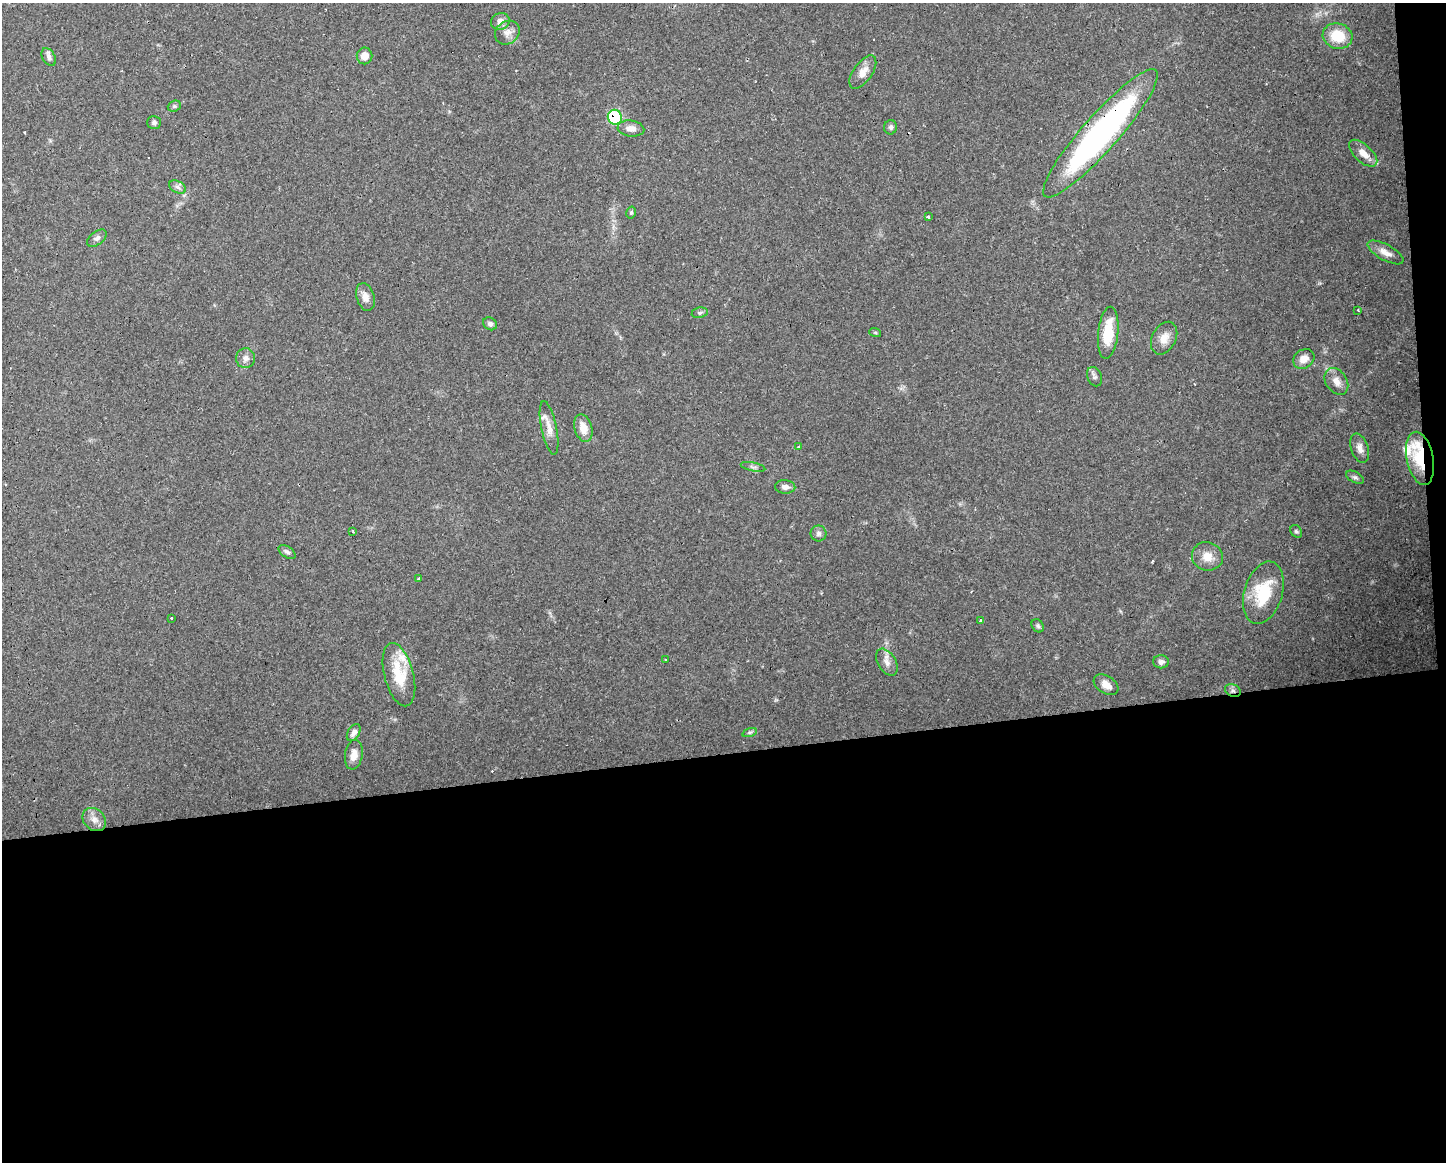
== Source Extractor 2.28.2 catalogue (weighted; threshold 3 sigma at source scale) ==
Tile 12 of 3 x 4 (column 3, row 4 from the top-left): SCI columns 2942-4385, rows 1-1160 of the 4396 x 4641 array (HDU 1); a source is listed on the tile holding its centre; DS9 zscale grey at full resolution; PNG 1448 x 1164 px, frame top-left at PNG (2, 3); each listed source drawn as its Kron ellipse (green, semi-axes under 4 px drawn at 4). Shown black and unused: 36% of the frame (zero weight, under 2 of 3 exposures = <1% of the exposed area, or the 3 px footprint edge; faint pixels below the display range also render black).
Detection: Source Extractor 2.28.2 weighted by HDU 2 'WHT'; one run over the whole footprint, this tile lists its part. Background 0.0625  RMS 0.0054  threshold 0.0244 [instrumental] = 3 sigma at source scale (4.5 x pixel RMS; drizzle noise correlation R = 1.50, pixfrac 1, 0.0396/0.0396 arcsec/px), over >= 5 px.
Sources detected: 64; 4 cosmic-ray / hot-pixel residue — neither listed nor drawn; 3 inside a brighter listed object's ellipse — not listed separately; the other 57 listed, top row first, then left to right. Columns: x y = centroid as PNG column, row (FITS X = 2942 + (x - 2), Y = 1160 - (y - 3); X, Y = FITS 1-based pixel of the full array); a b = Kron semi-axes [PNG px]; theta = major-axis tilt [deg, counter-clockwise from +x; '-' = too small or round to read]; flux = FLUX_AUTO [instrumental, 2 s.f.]
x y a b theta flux
500 21 9 8 - 3.3
507 33 13 11 38 4.3
1338 36 15 12 -14 16
364 56 8 7 - 5.6
49 57 10 6 -61 1.9
863 72 19 9 55 5.6
174 106 7 5 20 0.99
615 117 7 7 - 42
154 122 7 6 - 1.3
891 127 7 6 - 1.3
631 128 13 8 -6 4.3
1100 133 84 18 49 170
1363 153 17 8 -43 5.7
177 187 9 5 -27 1.8
631 213 6 4 75 0.86
928 217 3 3 - 5.5
97 238 11 6 39 1.9
1385 252 20 8 -29 4.6
365 297 14 9 -73 4.1
1358 310 3 2 - 0.49
700 313 8 5 10 1.1
490 324 7 6 - 1.5
875 332 6 4 -20 0.63
1108 333 26 10 84 17
1164 338 17 12 63 5.4
245 358 10 9 - 2.8
1304 359 11 9 37 5.5
1094 377 10 7 -67 1.7
1336 381 14 10 -55 5
549 428 27 7 -78 5.8
583 428 14 8 -74 7.6
799 446 3 3 - 1.3
1360 448 15 8 -72 3.7
1420 458 27 13 -78 20
753 467 12 2 -12 0.96
1355 477 9 5 -28 1.4
785 487 10 6 -4 2.7
1296 531 7 5 -54 1
353 532 3 3 - 0.94
819 533 8 8 - 1.8
287 552 9 5 -34 1.5
1207 556 15 14 - 6.8
419 578 3 2 - 0.8
1263 593 32 19 73 25
172 619 3 3 - 5.3
980 620 3 3 - 1.5
1038 626 7 5 -54 1.1
666 659 3 2 - 0.54
887 662 15 9 -59 3.8
1161 662 8 6 0 1.8
399 675 32 14 -76 18
1106 685 13 8 -33 4.4
1233 691 8 6 -24 1.8
750 732 7 3 19 0.9
354 733 9 5 58 2.2
354 755 15 8 81 4.5
94 820 13 10 -43 4.2
Overlapping masked pixels (flux is a lower limit): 4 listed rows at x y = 615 117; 1100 133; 1420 458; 1233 691